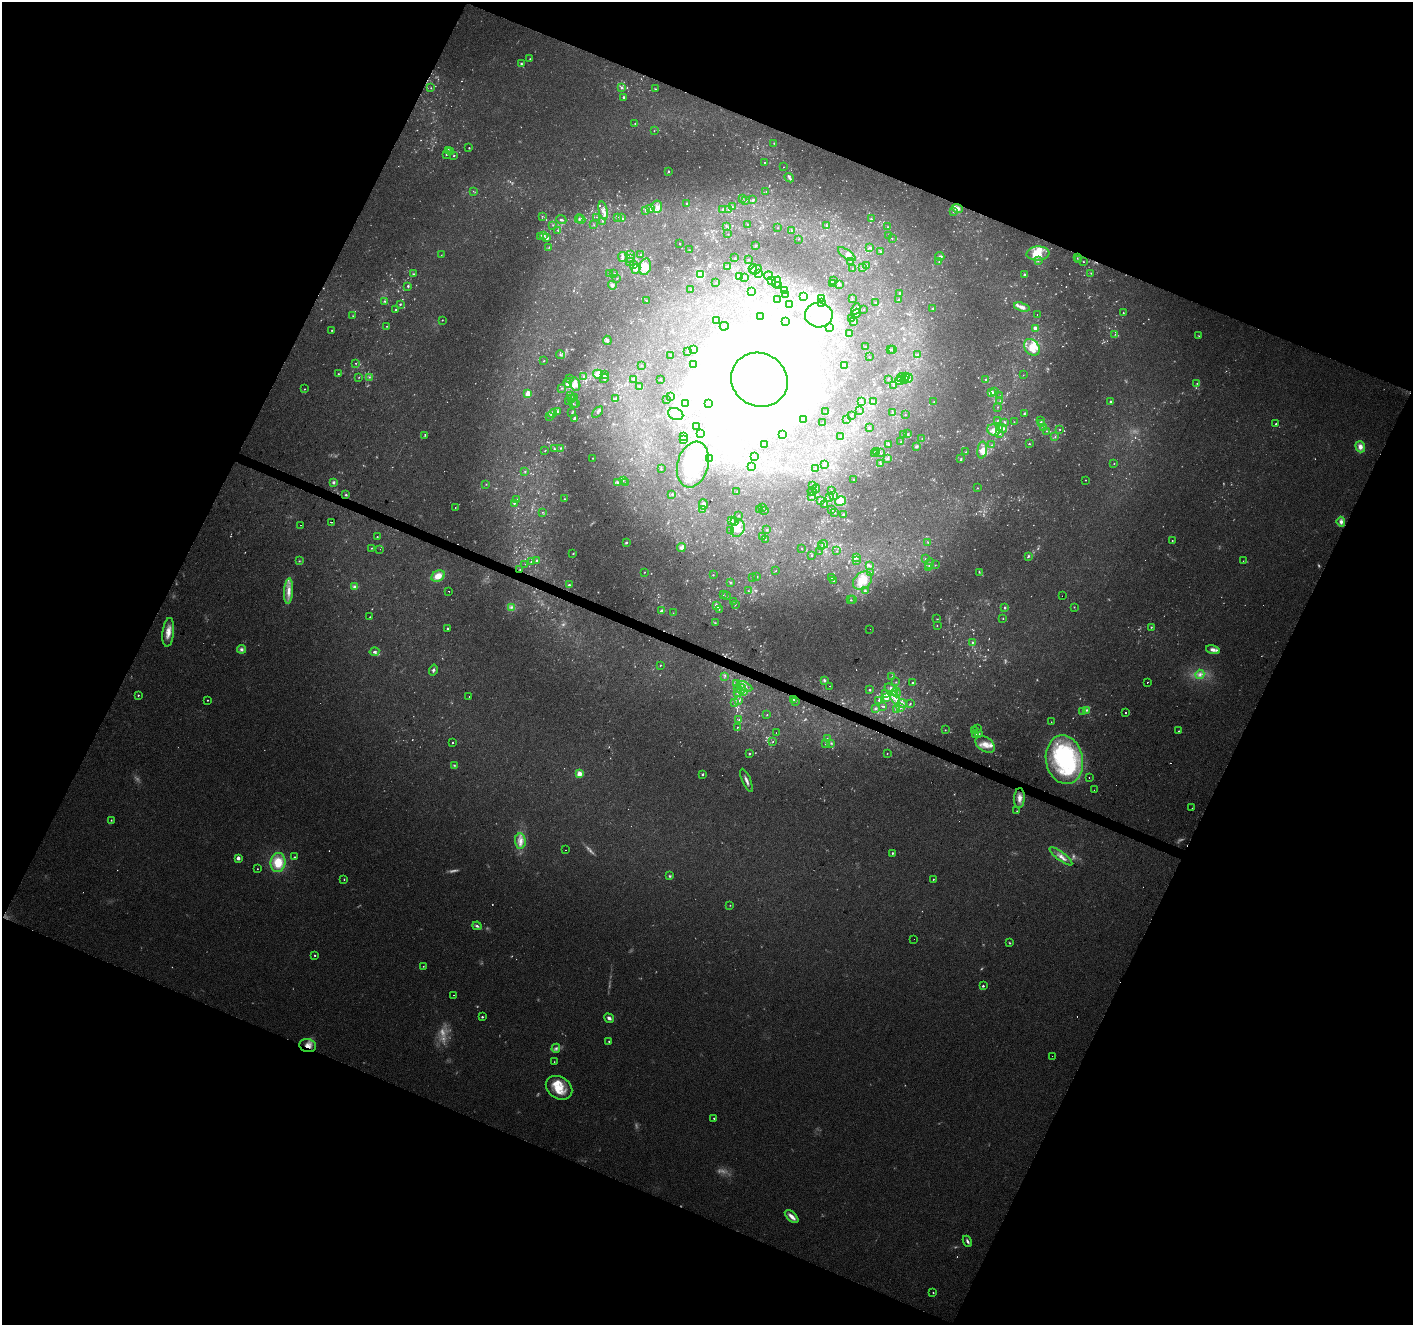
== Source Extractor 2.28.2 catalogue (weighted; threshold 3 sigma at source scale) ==
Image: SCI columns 1-5643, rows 206-5496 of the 5648 x 5767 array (HDU 1 of 3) = the unmasked area's bounding box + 8 px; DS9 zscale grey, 4 x 4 block average (1 PNG px = mean of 4 x 4 image px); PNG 1415 x 1327 px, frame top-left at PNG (2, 2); each listed source drawn as its Kron ellipse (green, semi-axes under 4 px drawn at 4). Shown black and unused: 44% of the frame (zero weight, under 2 of 3 exposures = <1% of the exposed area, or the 3 px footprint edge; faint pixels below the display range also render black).
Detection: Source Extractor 2.28.2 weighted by HDU 2 'WHT'. Background 0.0643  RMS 0.0076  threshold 0.0341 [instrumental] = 3 sigma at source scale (4.5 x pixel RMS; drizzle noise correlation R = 1.50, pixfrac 1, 0.0396/0.0396 arcsec/px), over >= 5 px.
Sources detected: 1444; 237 too faint to see at this stretch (4 x 4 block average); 108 inside a brighter object's white glare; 9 cosmic-ray / hot-pixel residue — neither listed nor drawn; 58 coinciding with a brighter row at this scale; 97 inside a brighter listed object's ellipse — not listed separately; of the other 935, all 500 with FLUX_AUTO >= 1.97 (the completeness limit of this list) listed and drawn (435 fainter detections not listed), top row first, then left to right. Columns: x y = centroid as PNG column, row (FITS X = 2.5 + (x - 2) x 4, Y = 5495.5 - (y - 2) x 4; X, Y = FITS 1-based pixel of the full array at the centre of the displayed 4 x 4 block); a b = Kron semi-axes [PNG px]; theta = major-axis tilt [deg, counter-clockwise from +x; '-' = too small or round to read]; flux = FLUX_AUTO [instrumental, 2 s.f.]
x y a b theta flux
530 59 2 2 - 2.2
521 64 3 2 - 5.1
431 88 2 2 - 4.7
621 88 3 2 - 7
655 89 2 2 - 2.8
623 97 2 2 - 18
635 124 2 2 - 2.5
654 131 2 2 - 2.2
774 143 2 2 - 2.4
469 148 2 2 - 6.2
449 151 2 2 - 2.3
451 152 2 2 - 3
446 154 2 2 - 3
454 156 2 2 - 3.5
764 163 2 2 - 2.7
783 167 2 2 - 2.3
668 171 2 2 - 5.7
789 178 5 2 - 9.2
473 191 2 2 - 2.2
766 191 2 2 - 2.3
742 198 2 2 - 3
746 200 2 2 - 2.9
753 200 3 2 - 5.7
687 203 2 2 - 4.4
657 207 6 5 - 27
732 207 2 2 - 3.3
650 208 2 2 - 2.3
723 209 2 2 - 7.5
957 209 5 4 - 27
646 210 3 3 - 8.7
728 210 3 3 - 6.4
603 211 9 4 -78 24
953 211 3 2 - 4.8
542 216 2 2 - 2.4
597 217 2 2 - 2
617 217 2 2 - 8.7
621 218 2 2 - 5.1
579 219 4 2 - 5.6
581 219 4 2 - 5.5
871 219 2 2 - 8.5
561 220 5 2 - 7.1
603 221 2 2 - 2.8
748 224 2 2 - 2.5
553 225 2 2 - 3.9
594 225 2 2 - 2
826 225 3 2 - 3.9
726 226 2 2 - 2.7
888 227 2 2 - 4.7
778 228 2 2 - 2.3
558 231 2 2 - 2.1
792 231 2 2 - 3.6
728 234 2 2 - 2.2
544 235 4 2 - 7
889 235 2 2 - 6.3
540 237 3 2 - 3.2
546 238 3 3 - 21
892 238 2 2 - 2.4
798 239 2 2 - 2.4
680 244 2 2 - 2.1
755 245 3 2 - 3.8
549 247 2 2 - 3.3
869 248 3 2 - 4.5
689 250 2 2 - 2.5
880 252 2 2 - 9.2
847 254 10 3 -35 24
1038 254 11 7 5 110
441 255 2 2 - 2.1
631 255 2 2 - 2.8
641 255 2 2 - 4.8
940 256 4 3 - 11
622 257 5 4 - 13
630 258 2 2 - 4.1
735 258 2 2 - 2.7
1077 258 2 2 - 2.2
748 260 2 2 - 2.9
1038 260 3 2 - 4.8
1078 260 2 2 - 3.8
850 261 2 2 - 2
630 262 3 2 - 5.9
939 262 2 2 - 2.7
1083 262 2 2 - 2.7
634 265 4 2 - 6
866 265 3 2 - 3.9
645 267 8 5 74 49
728 267 3 2 - 5.1
862 267 3 2 - 3.8
636 269 5 3 - 13
753 269 4 3 - 18
853 269 2 2 - 2.4
756 270 6 4 30 18
614 273 2 2 - 2.2
1091 273 3 2 - 2.4
413 274 2 2 - 4.5
609 274 2 2 - 2.6
758 274 2 2 - 3.9
700 275 2 2 - 600
1024 275 2 2 - 32
739 276 2 2 - 3.6
768 276 4 2 - 5.4
744 277 4 2 - 4.9
617 279 2 2 - 2.1
771 280 3 2 - 8.1
833 281 2 2 - 2.2
776 282 6 3 68 15
716 283 2 2 - 2.1
833 283 2 2 - 4.1
840 284 4 2 - 5.2
612 285 4 3 - 13
408 286 3 2 - 6.1
779 286 2 2 - 4.8
691 290 2 2 - 11
784 290 3 3 - 6.3
751 291 2 2 - 7.1
900 293 2 2 - 11
785 294 2 2 - 2.4
803 297 2 2 - 2.7
821 299 3 2 - 6.3
852 299 2 2 - 2.5
778 300 2 2 - 3.3
898 300 2 2 - 2.9
384 301 3 2 - 4.8
646 301 2 2 - 2.3
821 302 2 2 - 3.7
875 303 2 2 - 2.6
400 304 3 2 - 4.3
790 305 2 2 - 3.3
1022 307 8 4 -18 25
396 309 2 2 - 3.2
856 309 6 4 63 18
864 309 2 2 - 2.1
933 309 2 2 - 2.3
856 313 5 3 - 22
1123 313 2 2 - 4.6
1037 314 2 2 - 2.5
819 315 14 12 -7 270
353 316 2 2 - 2.8
761 316 2 2 - 2.5
852 318 2 2 - 5.3
442 320 2 2 - 3.2
717 320 2 2 - 3.1
786 321 2 2 - 3.4
854 321 2 2 - 3.4
387 326 2 2 - 3
724 326 4 2 - 9.9
830 327 3 3 - 8
1035 328 4 3 - 18
332 330 2 2 - 2.8
850 334 4 2 - 5.1
1115 334 2 2 - 2.1
1199 336 3 2 - 4.1
607 340 4 3 - 9.7
865 347 2 2 - 2.5
1032 347 9 7 -50 77
693 349 4 3 - 6.5
890 349 2 2 - 5.2
893 350 3 2 - 4
687 351 2 2 - 2.1
560 355 4 2 - 6.7
670 355 2 2 - 3.2
917 355 2 2 - 6.3
869 357 2 2 - 3.6
544 361 2 2 - 4.9
356 363 2 2 - 3.2
694 364 4 3 - 13
845 365 2 2 - 3.2
641 366 2 2 - 2.3
338 374 2 2 - 3.5
598 374 5 4 - 35
604 374 3 2 - 5.6
1023 375 2 2 - 2
359 377 2 2 - 2.3
369 377 3 2 - 4.8
584 377 2 2 - 12
905 377 2 2 - 3.7
604 378 5 2 - 8.2
901 378 5 2 - 6.9
908 378 5 3 - 12
570 379 2 2 - 3.5
633 379 3 2 - 4.6
660 379 2 2 - 6.8
888 379 2 2 - 2.5
986 379 2 2 - 6.9
759 380 29 26 -31 1700
904 380 2 2 - 2.8
899 381 4 3 - 12
568 383 5 3 - 57
1197 383 2 2 - 3.4
575 384 7 5 -66 42
893 385 3 2 - 4.5
640 386 3 2 - 6.1
561 388 2 2 - 3.5
304 389 2 2 - 2.6
994 391 2 2 - 7.6
991 393 3 3 - 26
528 394 2 2 - 200
571 395 2 2 - 2.5
671 396 3 2 - 4.4
1000 396 2 2 - 2.2
572 398 2 2 - 5.3
575 398 2 2 - 15
616 398 3 2 - 9.1
666 399 2 2 - 4.3
1000 401 2 2 - 2.1
568 402 3 2 - 4
862 402 2 2 - 2.8
873 402 3 2 - 7.1
934 402 2 2 - 2.5
1111 402 2 2 - 29
709 403 2 2 - 2.4
573 404 2 2 - 2
576 404 3 2 - 2.1
685 404 3 2 - 3.3
998 407 2 2 - 4.5
860 410 2 2 - 2.8
557 411 3 3 - 7.1
598 412 6 3 44 9.7
826 412 2 2 - 2.4
552 413 4 2 - 21
572 413 2 2 - 2.8
892 413 3 2 - 2.9
676 414 8 6 -20 100
1024 414 3 2 - 5.2
852 415 2 2 - 2
905 415 2 2 - 3.9
549 417 2 2 - 2.7
574 419 4 2 - 7.5
847 419 2 2 - 3.9
804 420 2 2 - 2.6
1041 420 2 2 - 2.2
997 421 2 2 - 2.7
1005 422 3 2 - 4.6
1014 422 2 2 - 2.1
822 423 2 2 - 2
1041 424 4 3 - 12
1276 424 2 2 - 3
696 427 2 2 - 2.3
869 428 2 2 - 8.8
999 428 3 2 - 13
1044 428 4 2 - 7.8
1003 429 4 2 - 10
1060 429 2 2 - 3.1
994 430 6 5 - 45
1046 431 3 2 - 3.7
701 433 2 2 - 2.6
903 434 2 2 - 5.8
908 434 3 2 - 3.6
1000 434 2 2 - 2.4
425 435 2 2 - 3
783 435 2 2 - 3
684 436 3 3 - 7.7
841 436 2 2 - 2.1
1055 437 2 2 - 4.4
922 438 2 2 - 2.2
683 440 2 2 - 5.5
901 442 2 2 - 3.7
889 444 3 2 - 6.5
1029 444 2 2 - 4.8
765 445 2 2 - 3.6
992 445 2 2 - 3.5
917 446 4 3 - 6.6
1360 447 6 4 -68 30
561 448 3 2 - 4.1
554 449 2 2 - 5.5
982 450 8 5 81 40
545 451 2 2 - 2.5
877 452 3 2 - 6.8
880 452 2 2 - 3.1
966 452 2 2 - 2.6
875 453 3 3 - 5.2
755 456 2 2 - 2.5
592 458 2 2 - 3
709 459 4 3 - 9
887 459 3 2 - 5.5
961 459 2 2 - 3.7
880 463 2 2 - 5.1
825 464 2 2 - 2.1
1114 464 2 2 - 2.2
693 465 23 15 75 300
752 466 2 2 - 2.1
661 469 2 2 - 5.3
816 469 3 2 - 3.8
525 471 2 2 - 2.6
853 480 2 2 - 3.2
1085 480 2 2 - 3
623 481 2 2 - 2
333 482 3 3 - 10
618 483 3 2 - 12
625 483 2 2 - 2.6
486 484 2 2 - 2.5
812 486 3 3 - 6.5
816 488 4 3 - 8.9
977 488 2 2 - 3.4
831 491 2 2 - 2
737 492 2 2 - 3.6
812 492 4 3 - 11
672 494 3 2 - 4.8
346 495 2 2 - 12
834 496 4 2 - 7.7
812 497 2 2 - 6.1
829 497 2 2 - 2.5
517 499 2 2 - 2.3
564 499 2 2 - 4.4
820 501 3 2 - 5.1
840 501 6 5 - 48
514 503 3 2 - 5.7
703 504 5 2 - 16
824 504 2 2 - 8.1
455 508 2 2 - 2.6
762 508 3 2 - 2.2
703 509 2 2 - 3.5
759 509 3 2 - 3.5
765 510 3 2 - 3.5
832 510 2 2 - 3.4
542 512 2 2 - 2
835 513 2 2 - 4.6
843 514 2 2 - 8.3
739 515 3 2 - 2.8
731 520 3 2 - 4.1
331 522 2 2 - 30
735 522 4 2 - 5.7
1341 522 5 3 - 18
301 525 2 2 - 5.4
738 529 9 6 62 37
767 530 2 2 - 4.1
730 531 2 2 - 2.1
762 536 4 2 - 3.8
377 537 2 2 - 4.6
765 539 2 2 - 2
1172 540 2 2 - 2.7
928 542 2 2 - 2.8
626 543 2 2 - 7.8
823 544 5 3 - 11
821 547 3 2 - 3.6
371 548 2 2 - 2.8
681 548 4 3 - 20
802 548 2 2 - 2.2
380 549 2 2 - 2.3
837 551 2 2 - 2.8
819 552 2 2 - 2.2
573 553 2 2 - 3.5
811 555 2 2 - 2.4
1028 556 3 2 - 9.7
856 557 4 3 - 13
925 559 2 2 - 2.6
299 561 3 2 - 3.3
531 561 2 2 - 2.4
537 561 2 2 - 30
857 561 2 2 - 4.2
1243 561 2 2 - 2
525 564 2 2 - 2.6
929 564 5 3 - 10
935 565 2 2 - 2.2
870 566 2 2 - 4.3
929 567 2 2 - 13
520 569 2 2 - 2.9
776 571 2 2 - 2.3
645 572 2 2 - 2.2
979 572 3 2 - 4.5
871 573 2 2 - 2.6
713 575 2 2 - 3.3
438 576 7 5 28 57
757 577 2 2 - 3.2
832 577 2 2 - 2.7
752 578 2 2 - 2
833 581 2 2 - 2.8
862 581 11 8 41 60
730 583 3 2 - 3.4
569 585 2 2 - 9.7
354 587 3 3 - 14
288 591 12 4 86 44
449 591 2 2 - 2.6
748 591 2 2 - 2.4
865 591 3 3 - 5
723 594 2 2 - 4
726 596 3 2 - 3.2
1062 596 2 2 - 2.4
851 600 2 2 - 2.9
853 600 2 2 - 2.7
733 601 2 2 - 2.2
716 605 3 2 - 16
735 605 2 2 - 2.5
512 607 4 3 - 11
1074 607 2 2 - 2.9
1005 608 2 2 - 6.9
719 609 2 2 - 4.2
661 610 3 2 - 8
673 613 2 2 - 2.1
370 617 2 2 - 2.6
937 619 2 2 - 2.4
1003 619 2 2 - 2.3
715 623 3 2 - 3.5
937 625 2 2 - 2.1
1151 627 3 2 - 3.6
447 628 2 2 - 13
870 629 2 2 - 2.5
168 632 14 6 84 51
972 642 3 2 - 6.1
241 649 4 4 - 12
1213 650 7 4 -16 25
374 652 5 3 - 9.9
660 665 2 2 - 3.2
433 670 6 2 76 11
1200 674 4 3 - 15
725 676 3 2 - 3.9
892 676 2 2 - 2.5
825 680 4 3 - 7.6
896 682 2 2 - 2.3
913 682 2 2 - 3.7
1147 682 2 2 - 110
737 684 2 2 - 3.4
745 686 8 4 -26 23
830 686 2 2 - 12
738 688 3 2 - 4
742 689 4 2 - 9.8
870 690 2 2 - 13
891 690 7 5 -42 25
743 692 3 2 - 22
896 692 5 4 - 35
737 693 2 2 - 6.2
886 694 4 3 - 10
138 695 2 2 - 7.3
469 696 2 2 - 2.4
886 697 2 2 - 57
895 698 7 4 -67 28
793 699 3 2 - 4.7
207 700 2 2 - 6.1
879 700 2 2 - 5.5
739 701 2 2 - 4.3
796 701 2 2 - 3.5
734 703 2 2 - 2.4
902 704 4 3 - 16
910 704 3 2 - 3.4
883 706 2 2 - 3.5
875 708 2 2 - 6.8
900 708 2 2 - 3.3
896 709 3 2 - 7.4
1086 710 4 3 - 10
1083 711 3 3 - 6
1125 712 2 2 - 9
767 715 2 2 - 2.9
739 720 3 2 - 2.8
1051 722 2 2 - 2
737 727 2 2 - 3.7
978 728 2 2 - 2.5
945 730 2 2 - 2.6
975 730 2 2 - 4.6
1179 731 2 2 - 3.7
776 733 2 2 - 2.1
976 734 2 2 - 3.3
979 734 4 3 - 7.5
827 739 2 2 - 4
773 742 2 2 - 2.5
452 743 2 2 - 3
825 743 3 2 - 3.2
831 743 3 3 - 5.7
985 744 11 7 -35 50
887 753 2 2 - 3.6
749 754 2 2 - 13
1064 760 24 18 -79 550
454 765 3 2 - 4.7
579 774 2 2 - 180
702 774 2 2 - 12
1089 777 2 2 - 2.6
746 780 12 3 -67 19
1094 790 2 2 - 5.1
1019 798 10 5 87 33
1192 808 2 2 - 2.2
1017 811 2 2 - 6.3
111 820 4 2 - 4
520 841 7 5 -86 35
565 850 2 2 - 3.1
892 853 2 2 - 8.7
1061 856 14 4 -37 32
295 857 3 2 - 4.3
238 858 2 2 - 72
278 862 9 7 83 110
257 869 2 2 - 2.4
670 876 3 3 - 5.9
933 879 2 2 - 4.7
344 880 2 2 - 4.2
730 905 2 2 - 2.3
477 926 4 3 - 11
914 939 2 2 - 2.3
1010 943 3 2 - 3.7
315 955 2 2 - 9.5
423 966 2 2 - 2.9
983 986 2 2 - 10
453 995 2 2 - 2.9
482 1017 2 2 - 13
609 1018 5 3 - 15
609 1041 2 2 - 3.6
308 1046 8 6 -14 40
556 1048 4 4 - 12
1052 1056 2 2 - 3.1
554 1062 2 2 - 2
559 1088 14 11 -34 90
714 1118 2 2 - 6.6
792 1217 8 3 -42 34
967 1241 6 2 -64 12
933 1293 2 2 - 3.1
Overlapping masked pixels (flux is a lower limit): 2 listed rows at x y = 520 569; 308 1046
Diffuse or blended objects may show on this block-average render without a row.